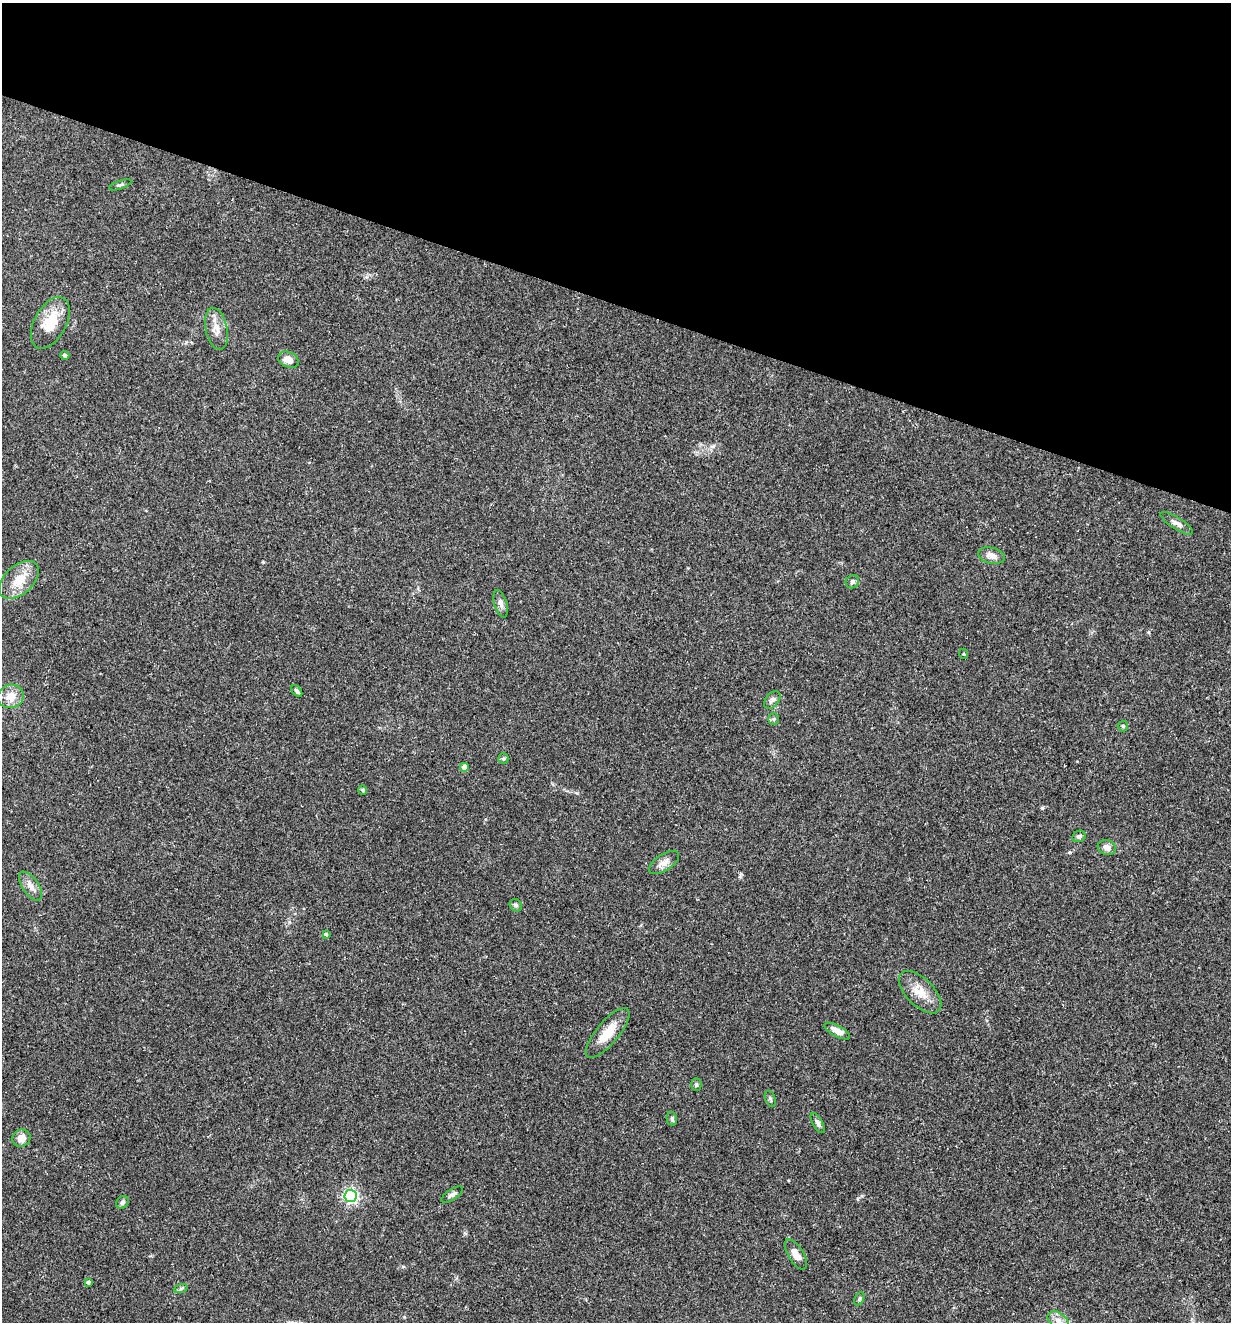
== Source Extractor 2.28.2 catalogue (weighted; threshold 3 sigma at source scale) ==
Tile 2 of 4 x 4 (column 2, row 1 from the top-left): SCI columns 1484-2712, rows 3961-5280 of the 5297 x 5282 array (HDU 1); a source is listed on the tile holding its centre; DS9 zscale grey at full resolution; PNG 1233 x 1324 px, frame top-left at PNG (2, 3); each listed source drawn as its Kron ellipse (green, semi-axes under 4 px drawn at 4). Shown black and unused: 23% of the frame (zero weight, under 3 of 5 exposures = <1% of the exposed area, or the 3 px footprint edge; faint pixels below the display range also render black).
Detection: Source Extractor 2.28.2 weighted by HDU 2 'WHT'; one run over the whole footprint, this tile lists its part. Background 0.107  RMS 0.0066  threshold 0.0299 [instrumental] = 3 sigma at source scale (4.5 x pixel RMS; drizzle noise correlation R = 1.50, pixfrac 1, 0.05/0.05 arcsec/px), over >= 5 px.
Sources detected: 41; all 41 listed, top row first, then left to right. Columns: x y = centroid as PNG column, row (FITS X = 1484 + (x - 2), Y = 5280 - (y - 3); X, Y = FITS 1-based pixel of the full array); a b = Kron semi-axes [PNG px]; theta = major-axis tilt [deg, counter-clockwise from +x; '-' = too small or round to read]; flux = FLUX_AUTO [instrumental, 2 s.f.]
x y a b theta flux
120 185 11 3 18 1.3
50 323 28 16 62 18
216 329 21 11 -78 7.4
65 355 4 4 - 1.5
288 360 11 7 -24 5.5
1177 523 19 6 -32 3.4
991 556 13 8 -12 4.5
19 580 23 14 42 12
852 582 7 6 - 1.7
501 604 14 6 -74 2.6
964 654 5 3 - 0.58
297 691 7 4 -50 1.5
11 696 13 11 22 8
772 700 10 6 49 2
774 719 6 5 - 1.1
1123 726 5 5 - 1
503 759 5 5 - 1.2
464 767 4 4 - 7.1
363 790 4 4 - 1.3
1079 836 7 5 27 1.4
1107 847 9 7 -18 3.6
664 862 17 8 33 4.3
30 886 17 8 -55 4.7
516 905 6 5 - 1.3
326 934 3 3 - 0.82
920 992 27 13 -45 11
837 1031 14 5 -28 5.9
608 1033 31 11 50 14
696 1084 6 5 - 1
770 1099 8 5 -69 1.1
672 1119 7 5 -78 1.2
818 1123 11 5 -59 1.8
21 1138 9 8 - 4.9
452 1194 12 5 33 2.4
350 1196 6 6 - 140
122 1202 7 5 50 1.9
796 1254 17 7 -58 5.7
88 1282 3 3 - 1.4
181 1288 7 4 19 1.1
859 1299 7 4 61 1.1
1058 1320 12 7 -32 4.3
Isophote crosses this tile's border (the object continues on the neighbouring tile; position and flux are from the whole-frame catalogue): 1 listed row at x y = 1058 1320
Unlisted compact peaks at least as high as the median listed source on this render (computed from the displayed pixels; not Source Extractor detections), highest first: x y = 1042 808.